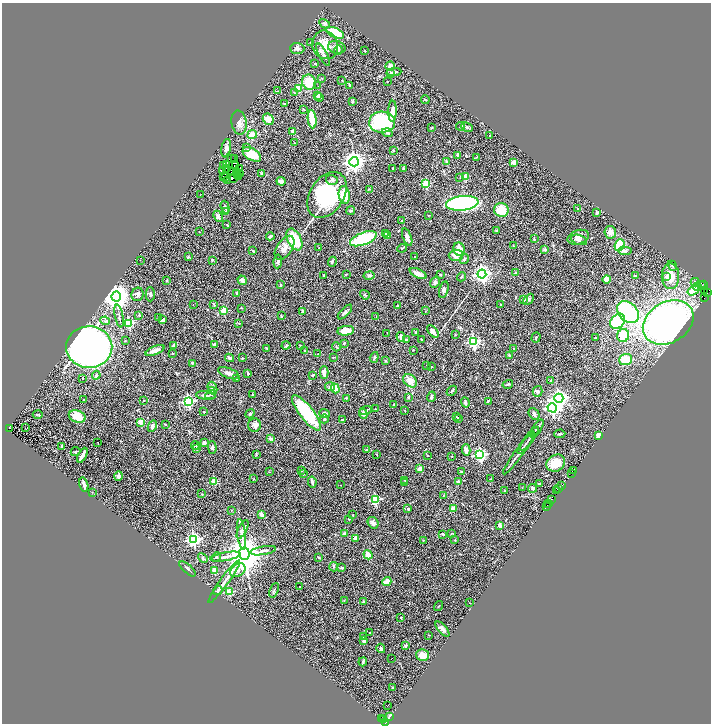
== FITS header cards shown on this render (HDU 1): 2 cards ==
NAXIS1  =                 1417
NAXIS2  =                 1443

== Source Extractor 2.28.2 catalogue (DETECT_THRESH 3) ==
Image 1417 x 1443 px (HDU 1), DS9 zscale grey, zoomed out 1/2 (1 PNG px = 2 x 2 image px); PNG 713 x 726 px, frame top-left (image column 1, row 1442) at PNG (2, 3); each listed source drawn as its Kron ellipse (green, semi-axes under 4 px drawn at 4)
Background 0.516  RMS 0.047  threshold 0.142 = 3 sigma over >= 5 px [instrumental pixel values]
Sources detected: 436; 64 cannot appear on this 1/2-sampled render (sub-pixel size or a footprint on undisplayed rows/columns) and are neither listed nor drawn; the other 372 listed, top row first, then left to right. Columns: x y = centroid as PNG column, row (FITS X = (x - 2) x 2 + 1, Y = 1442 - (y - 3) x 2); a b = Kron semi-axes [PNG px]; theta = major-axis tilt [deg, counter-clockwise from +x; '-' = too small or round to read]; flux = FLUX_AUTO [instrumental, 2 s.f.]
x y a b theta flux
325 24 5 4 - 17
335 33 9 4 -25 410
311 42 2 2 - 7.6
325 45 14 12 -68 130
337 47 9 6 -13 48
297 48 7 5 -1 28
338 50 5 4 - 13
365 51 2 2 - 12
323 55 12 3 -64 29
315 64 2 2 - 6.4
390 66 5 4 - 51
394 72 7 2 3 16
391 73 4 3 - 19
322 78 2 2 - 3.9
342 80 2 2 - 3.9
309 82 8 6 -60 190
387 82 2 1 - 3
350 85 3 3 - 13
318 86 2 2 - 5.8
298 88 3 3 - 220
277 91 3 2 - 4.1
295 93 3 2 - 4.8
318 95 4 4 - 38
319 97 4 3 - 13
425 100 4 2 - 6.5
352 101 4 3 - 15
284 104 2 2 - 5.9
304 109 3 2 - 6.3
392 111 10 4 88 64
268 119 6 5 - 95
312 119 9 3 -84 250
382 122 13 10 -1 960
239 123 12 7 -83 51
460 126 4 2 - 8
432 127 3 2 - 4.8
467 127 6 3 -27 18
293 131 2 2 - 66
387 133 5 3 - 20
252 134 5 4 - 98
489 135 2 1 - 4.2
295 143 2 1 - 3.2
246 147 3 2 - 4.2
226 148 9 4 79 35
393 150 3 2 - 9.2
252 154 10 6 -31 170
458 155 3 3 - 47
476 157 2 2 - 2.9
231 159 2 1 - 5.2
235 159 2 1 - 3.9
354 162 4 4 - 5800
447 162 2 2 - 73
514 162 3 3 - 60
226 164 2 1 - 3.7
223 165 3 1 - 3.8
236 165 3 1 - 4.3
239 168 2 1 - 5.3
393 168 4 2 - 5.1
227 169 2 1 - 3.4
403 169 3 3 - 15
223 170 2 1 - 3.5
231 172 2 1 - 1.7
237 172 2 1 - 1.2
261 173 3 3 - 6.4
239 174 2 1 - 3.3
237 175 2 1 - 1.5
223 176 2 1 - 4.8
239 177 2 1 - 2.9
466 177 3 2 - 180
226 178 3 1 - 3.5
234 178 4 2 - 0.23
460 178 2 1 - 6.9
227 180 2 1 - 0.64
332 180 6 5 - 20
281 181 4 3 - 45
426 183 3 3 - 470
369 189 4 2 - 7.4
200 195 2 2 - 2.8
327 195 25 17 57 950
344 195 9 5 -82 310
462 203 16 7 6 1600
225 207 7 3 -73 14
578 209 3 2 - 6.3
501 210 7 7 - 160
350 211 5 4 - 12
225 212 2 2 - 4.2
597 213 3 2 - 22
218 216 6 3 -65 28
428 216 2 2 - 3.4
402 221 4 3 - 12
227 225 3 2 - 6.5
496 231 3 3 - 8
199 232 2 2 - 2.8
610 232 6 5 - 60
385 234 4 3 - 10
270 236 4 2 - 26
387 236 2 2 - 30
407 237 9 3 -68 39
578 237 11 7 18 51
294 239 11 6 -64 310
363 239 14 6 21 540
534 239 3 3 - 12
579 240 8 5 -18 32
620 245 6 5 - 460
513 246 3 2 - 5.3
285 248 13 7 56 69
319 248 2 2 - 12
402 248 5 2 - 8.1
459 249 7 6 - 80
544 250 2 2 - 62
253 251 4 2 - 7.7
625 251 7 4 -3 23
456 255 7 5 3 73
189 257 4 2 - 6.8
415 257 2 2 - 15
464 259 5 3 - 17
140 260 2 1 - 1.8
212 260 2 2 - 8.2
278 261 7 3 83 20
332 262 5 2 - 10
672 266 5 3 - 12
418 273 9 3 -25 79
516 273 3 2 - 14
347 274 2 2 - 4.5
482 274 4 4 - 3300
324 275 2 2 - 6.6
369 275 5 3 - 19
440 275 4 3 - 8
635 276 4 3 - 12
670 276 13 8 89 150
461 277 5 3 - 11
666 277 4 3 - 19
606 279 4 4 - 87
167 280 3 3 - 5.6
242 280 5 4 - 49
435 282 6 4 56 23
695 282 4 3 - 32
281 285 3 2 - 4.5
702 285 3 2 - 28
703 285 2 1 - 14
698 287 4 3 - 48
444 290 8 4 76 25
693 290 6 4 36 250
704 290 2 1 - 11
237 293 3 3 - 13
707 293 2 1 - 5.8
138 294 7 6 - 29
150 294 7 4 89 20
365 295 5 3 - 9.1
116 296 5 5 - 12000
704 297 2 1 - 39
524 299 3 3 - 25
528 299 6 4 44 16
193 304 2 1 - 2
214 304 3 2 - 6.5
398 305 3 2 - 6.8
500 305 2 2 - 6.3
242 308 3 2 - 6.2
224 311 3 3 - 280
425 311 3 2 - 3.8
302 312 4 3 - 16
345 312 9 4 46 19
628 312 12 9 -46 920
139 315 3 2 - 6.6
119 316 11 3 -79 21
281 316 4 2 - 7.3
376 316 3 2 - 4.6
159 318 2 1 - 2.3
163 320 4 3 - 13
105 321 5 4 - 14
618 321 8 6 46 760
668 322 27 20 31 3500
129 323 4 3 - 690
239 323 2 2 - 5.8
346 331 8 5 6 130
433 331 7 4 -50 60
416 332 3 2 - 9.2
387 333 2 1 - 2.6
455 334 2 2 - 3.5
623 335 6 6 - 270
401 337 5 3 - 44
536 338 5 2 - 8.2
595 338 2 2 - 17
422 339 2 2 - 6
406 340 3 3 - 14
125 341 3 3 - 5.9
473 342 4 4 - 1300
344 343 3 3 - 8.6
214 344 2 2 - 49
174 345 4 4 - 12
286 345 4 3 - 10
300 345 3 2 - 4.9
89 347 23 21 0 6200
336 347 4 3 - 7.8
266 348 3 2 - 6.3
514 349 4 3 - 8.8
305 350 2 2 - 21
413 350 2 1 - 3.4
155 351 10 3 22 56
172 353 2 2 - 3.8
318 354 2 2 - 3.5
510 356 3 3 - 21
333 357 3 2 - 4.3
374 357 5 3 - 11
229 358 4 4 - 20
242 358 3 2 - 5.6
626 360 6 5 - 200
385 361 4 3 - 7.9
192 363 3 3 - 7.1
426 365 2 2 - 3.1
432 367 2 2 - 5.4
324 372 6 3 -90 53
229 373 11 5 -21 46
248 374 2 2 - 31
96 375 4 3 - 17
312 375 4 3 - 8.6
83 378 2 2 - 5.9
236 379 4 3 - 8.7
550 380 3 2 - 4.2
410 381 7 5 -42 77
508 384 5 2 - 11
330 387 5 4 - 27
212 388 7 4 -70 40
335 388 5 4 - 110
211 390 4 3 - 24
452 391 6 3 44 10
537 391 5 4 - 18
211 394 5 3 - 16
252 394 2 2 - 10
206 396 10 3 -7 27
408 397 3 3 - 14
431 397 5 3 - 14
346 398 3 3 - 8.4
559 398 4 4 - 3500
84 400 2 2 - 4.3
143 401 2 2 - 5.6
188 401 4 4 - 1300
488 401 3 3 - 5.9
465 403 5 3 - 18
393 405 4 3 - 6.2
552 408 5 4 - 2300
376 409 2 2 - 2.5
405 410 3 2 - 3.6
365 411 6 4 17 19
204 412 2 2 - 13
306 413 22 7 -52 550
324 413 5 3 - 26
38 414 5 2 - 8.4
250 414 5 4 - 16
363 414 5 4 - 27
534 414 6 4 -49 24
77 416 8 6 -19 180
457 417 2 2 - 5.5
324 419 4 3 - 10
459 419 2 2 - 5.9
342 420 2 2 - 41
140 422 2 2 - 150
166 424 3 2 - 4.4
254 425 7 6 - 36
152 426 6 3 64 24
10 428 3 1 - 12
25 428 2 1 - 61
537 428 10 2 56 17
560 434 5 3 - 13
599 435 4 3 - 62
271 439 2 2 - 59
529 439 15 2 53 25
98 442 2 2 - 11
204 443 3 3 - 23
525 444 11 2 53 13
195 446 4 3 - 8
62 447 3 2 - 27
212 447 6 4 -89 22
196 449 3 3 - 6.9
367 450 2 2 - 37
466 450 5 3 - 46
75 452 5 3 - 11
519 453 26 2 54 47
256 454 3 2 - 5.7
376 454 3 2 - 4.7
82 455 8 2 62 47
480 455 4 4 - 1500
427 456 2 2 - 3.3
452 456 2 2 - 4
556 463 10 8 29 130
420 468 3 3 - 57
301 470 3 3 - 11
573 471 2 1 - 17
269 472 3 2 - 4.6
461 472 3 3 - 7
303 473 2 2 - 8.8
571 473 2 1 - 42
119 476 4 4 - 25
253 479 3 2 - 3.3
491 479 3 1 - 7.8
405 480 3 2 - 6.3
214 481 3 3 - 290
312 482 5 3 - 16
458 482 3 3 - 30
404 483 3 2 - 15
84 484 7 2 -77 33
539 484 3 2 - 6.3
340 485 2 1 - 2.2
562 486 3 1 - 60
522 488 2 2 - 4.6
533 488 4 3 - 21
559 488 2 1 - 0.49
505 490 2 2 - 3.4
556 490 3 1 - 13
92 492 3 2 - 2.8
202 494 3 3 - 7
444 495 3 1 - 2.9
375 499 3 3 - 600
551 499 2 1 - 47
549 504 2 1 - 7.3
547 505 2 1 - 24
546 507 2 1 - 17
408 509 2 2 - 24
453 509 2 2 - 130
232 510 3 2 - 3.8
261 515 4 3 - 30
353 515 3 3 - 6.1
349 519 3 2 - 6.2
373 523 6 5 - 31
500 525 2 2 - 130
243 529 10 3 63 30
241 534 15 4 -82 56
344 534 2 2 - 76
443 534 3 2 - 6.5
451 534 4 2 - 4
355 538 3 3 - 46
193 539 4 4 - 1900
423 540 3 2 - 4.7
455 540 3 2 - 4.6
263 551 13 4 10 38
244 554 6 5 - 28000
368 555 5 3 - 79
216 557 5 4 - 13
225 557 15 3 10 45
203 558 5 3 - 15
319 558 4 3 - 8.3
333 567 4 3 - 8.1
342 567 3 2 - 11
188 569 10 2 -42 13
238 570 8 6 35 43
215 571 4 3 - 89
224 582 26 2 54 190
387 582 5 3 - 130
300 587 2 2 - 6.5
218 590 5 2 - 37
274 590 7 2 68 12
229 592 3 3 - 340
344 600 3 2 - 4.5
363 602 4 2 - 13
470 603 2 1 - 2.4
439 606 5 2 - 6.6
401 617 2 2 - 6.5
442 629 9 4 -48 33
370 633 2 2 - 7.9
429 635 4 1 - 3.1
363 636 2 2 - 4
364 641 4 3 - 25
405 646 4 2 - 11
381 648 5 3 - 15
422 655 6 5 - 91
391 659 2 1 - 3.5
363 662 4 3 - 12
393 687 2 2 - 13
388 705 2 1 - 4
390 716 3 2 - 290
382 719 2 1 - 6.7
384 719 3 2 - 57
385 722 2 1 - 32
At the frame edge (FLAGS 8, measured only in part): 1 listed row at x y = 385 722
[64 sub-pixel or undisplayed-footprint detections neither listed nor drawn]